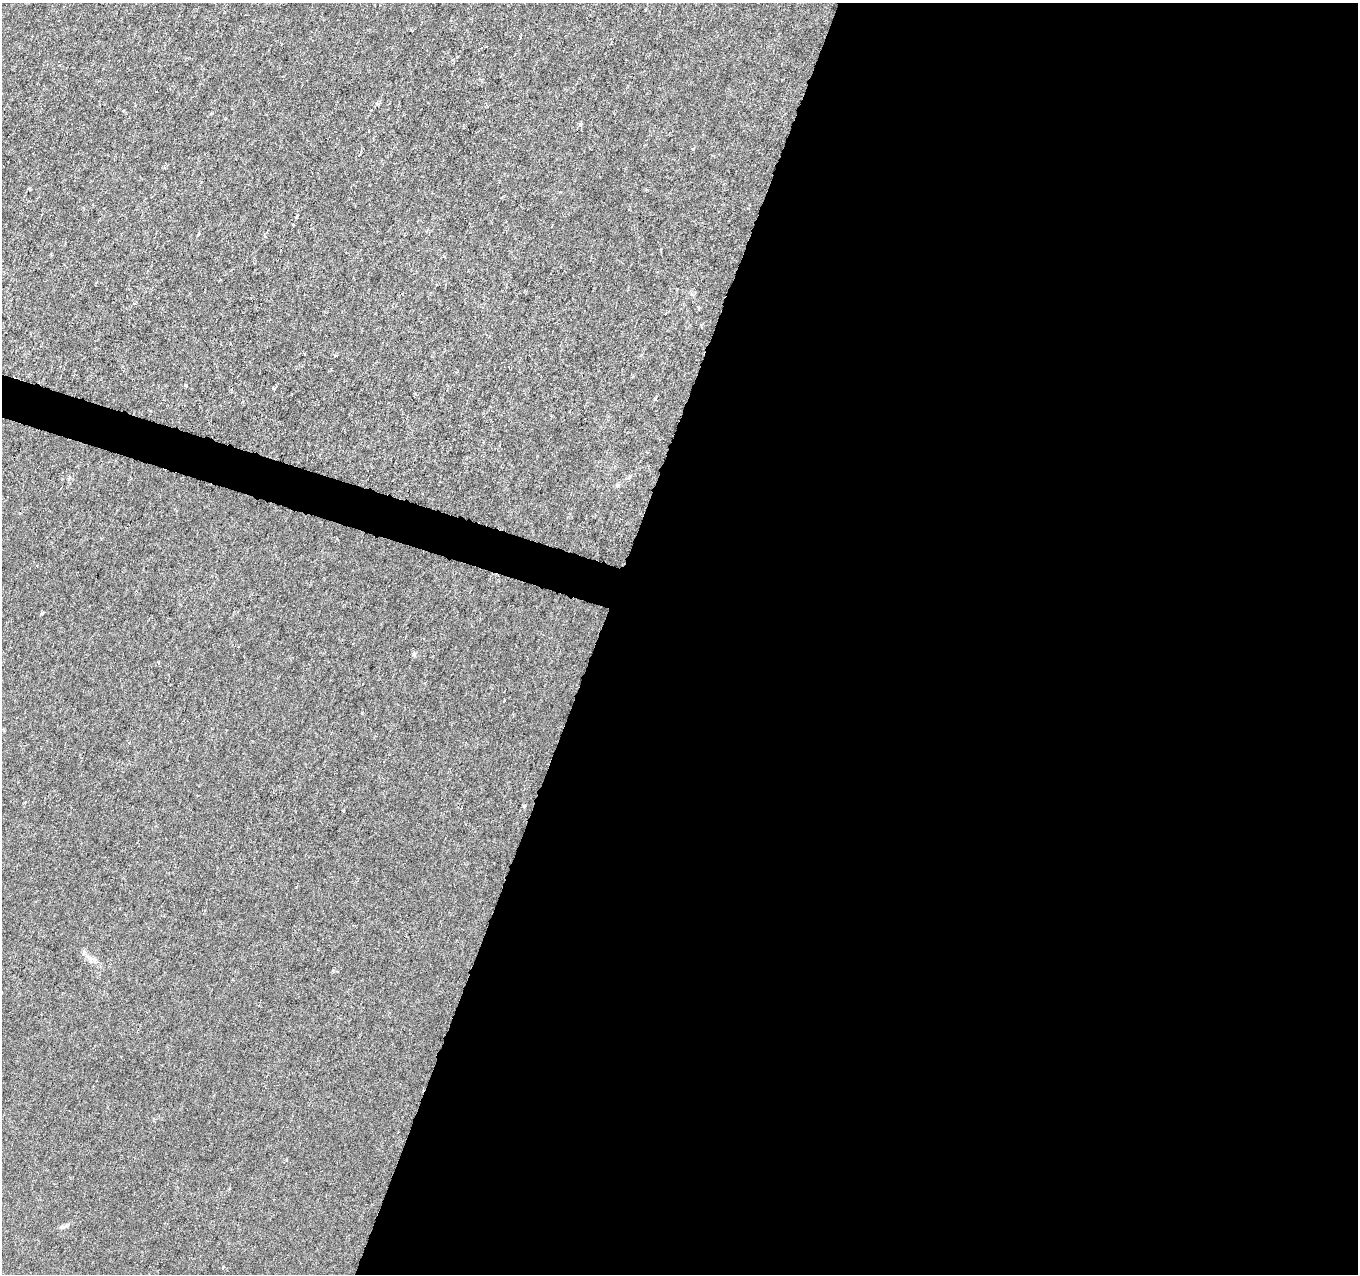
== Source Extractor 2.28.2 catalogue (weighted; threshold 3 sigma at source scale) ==
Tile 12 of 4 x 4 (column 4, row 3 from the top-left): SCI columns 4069-5424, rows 1488-2759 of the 5432 x 5583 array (HDU 1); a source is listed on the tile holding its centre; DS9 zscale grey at full resolution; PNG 1360 x 1276 px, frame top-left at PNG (2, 3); no overlay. Shown black and unused: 58% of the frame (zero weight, under 3 of 6 exposures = <1% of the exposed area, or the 3 px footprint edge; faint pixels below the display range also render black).
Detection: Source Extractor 2.28.2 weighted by HDU 2 'WHT'; one run over the whole footprint, this tile lists its part. Background -1.38e-05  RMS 0.0013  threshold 0.00512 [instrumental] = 3 sigma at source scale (4.09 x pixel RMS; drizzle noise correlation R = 1.36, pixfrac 0.8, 0.0396/0.0396 arcsec/px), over >= 5 px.
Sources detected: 18; all 18 listed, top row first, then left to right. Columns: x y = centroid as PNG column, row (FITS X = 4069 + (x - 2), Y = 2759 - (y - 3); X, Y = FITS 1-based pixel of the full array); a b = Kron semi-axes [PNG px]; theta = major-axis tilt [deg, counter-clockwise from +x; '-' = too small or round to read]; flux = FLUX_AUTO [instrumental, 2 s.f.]
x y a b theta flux
377 103 6 5 - 0.23
580 125 8 4 46 0.26
693 149 4 3 - 0.18
164 167 5 3 - 0.1
29 188 4 3 - 0.23
293 225 3 2 - 0.11
198 234 5 3 - 0.19
51 254 3 3 - 0.086
665 313 4 2 - 0.11
185 385 4 3 - 0.16
273 388 5 3 - 0.12
655 399 3 3 - 0.24
41 613 3 3 - 0.3
524 806 3 3 - 0.26
343 811 3 2 - 0.11
286 1160 4 3 - 0.13
62 1227 6 5 - 0.23
223 1267 3 3 - 0.27
Unlisted compact peaks at least as high as the median listed source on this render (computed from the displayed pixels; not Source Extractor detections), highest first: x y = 414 654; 362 713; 69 477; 333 970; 84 952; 90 958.